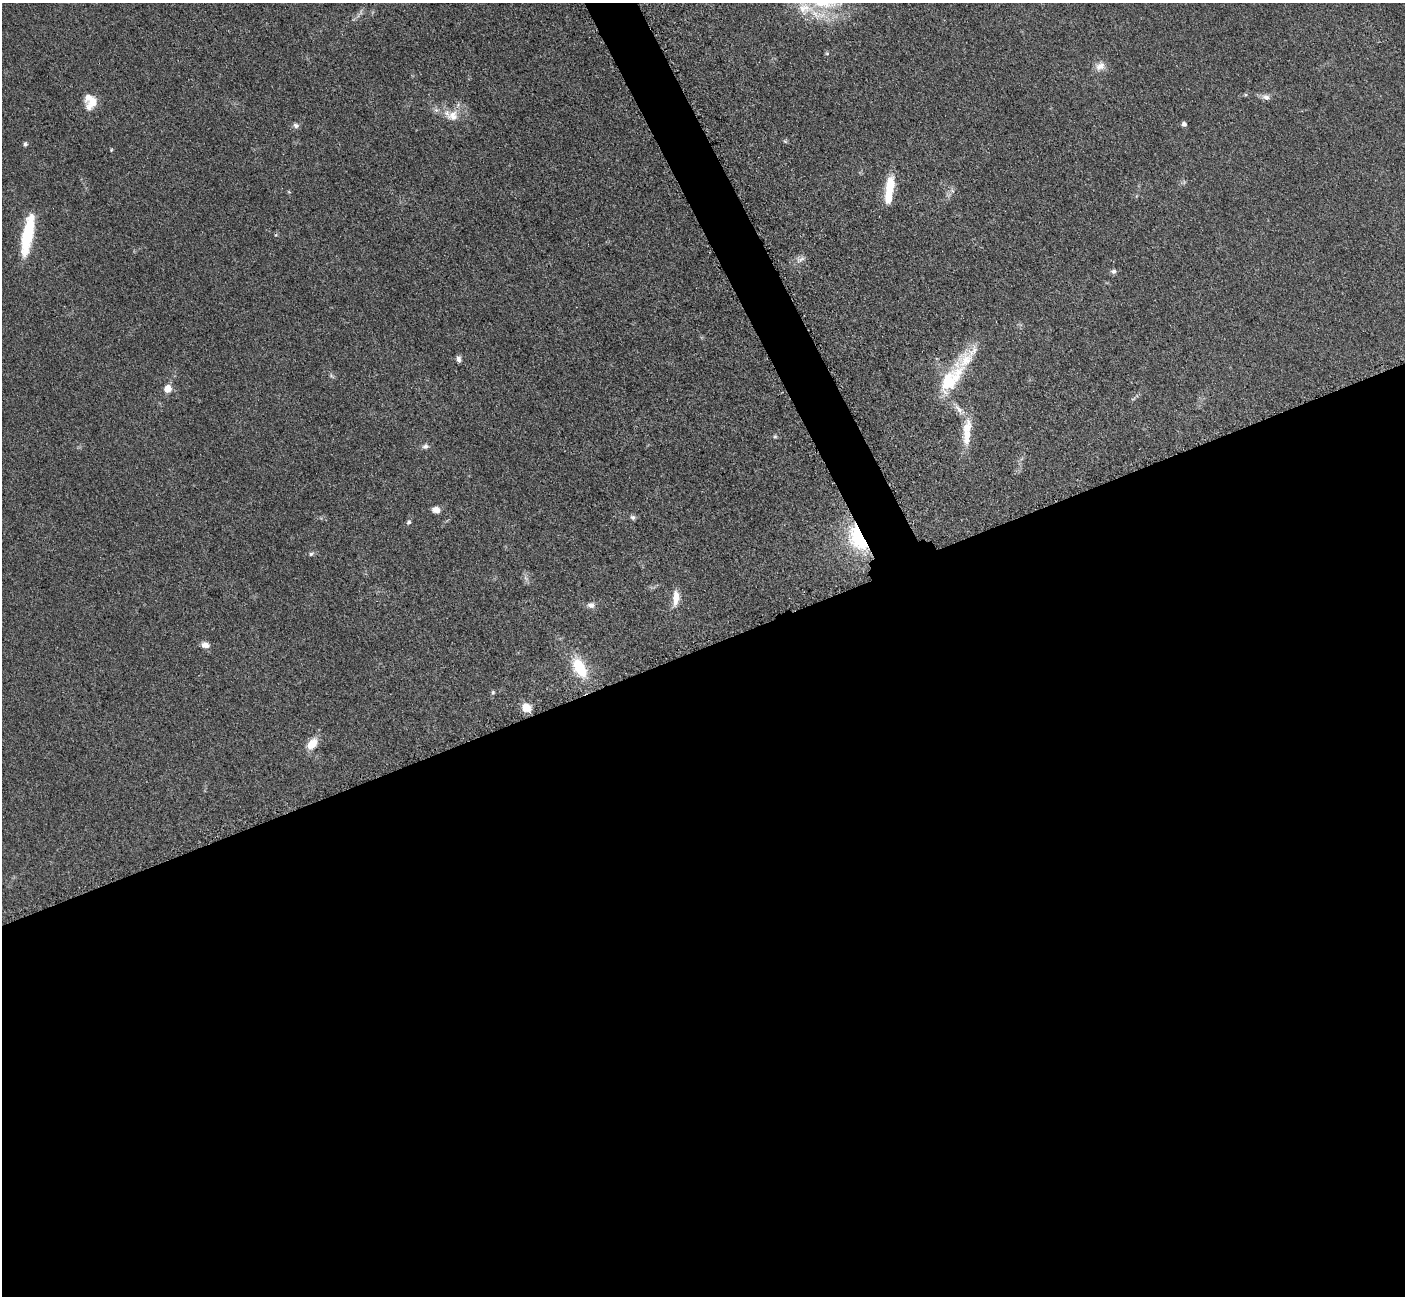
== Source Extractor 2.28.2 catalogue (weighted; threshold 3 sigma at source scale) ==
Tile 15 of 4 x 4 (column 3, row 4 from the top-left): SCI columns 2827-4229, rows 297-1590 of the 5699 x 5661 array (HDU 1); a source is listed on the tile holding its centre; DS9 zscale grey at full resolution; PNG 1407 x 1298 px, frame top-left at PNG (2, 3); no overlay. Shown black and unused: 52% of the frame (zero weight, under 3 of 5 exposures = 4% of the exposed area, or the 3 px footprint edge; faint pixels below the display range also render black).
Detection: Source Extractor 2.28.2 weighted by HDU 2 'WHT'; one run over the whole footprint, this tile lists its part. Background 0.0521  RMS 0.0055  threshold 0.0249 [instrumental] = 3 sigma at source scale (4.5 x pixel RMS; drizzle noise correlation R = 1.50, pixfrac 1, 0.05/0.05 arcsec/px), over >= 5 px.
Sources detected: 42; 4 inside a brighter listed object's ellipse — not listed separately; the other 38 listed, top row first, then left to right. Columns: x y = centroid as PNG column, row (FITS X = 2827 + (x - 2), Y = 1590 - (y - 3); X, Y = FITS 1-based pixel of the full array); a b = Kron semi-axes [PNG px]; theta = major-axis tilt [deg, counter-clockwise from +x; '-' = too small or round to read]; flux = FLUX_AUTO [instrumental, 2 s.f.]
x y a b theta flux
805 8 25 17 -12 15
827 53 5 4 - 0.71
1100 66 14 11 31 4.3
1266 97 11 7 -26 2.6
93 102 24 10 50 6.7
436 110 8 5 -44 1.5
453 116 17 14 32 7.7
1184 124 5 4 - 2
296 125 8 6 -19 1.6
785 141 6 4 -19 0.72
25 144 6 5 - 1.1
111 150 4 3 - 0.46
889 190 34 9 83 17
27 235 41 10 79 33
276 235 5 3 - 0.52
800 259 11 3 36 1.4
1113 271 7 6 - 1.5
458 359 7 5 -82 2
331 376 7 4 -19 0.88
951 379 47 19 54 29
168 389 7 7 - 6.4
959 409 21 6 -51 5.1
775 436 5 5 - 0.76
967 436 38 10 84 12
425 446 8 6 21 1.8
436 510 9 7 -10 3.8
632 517 7 6 - 1.3
409 522 6 5 - 1.1
858 537 23 14 -65 49
311 554 7 5 26 1.1
526 578 9 3 -45 1.1
676 598 20 8 87 6.7
591 605 10 8 0 2.4
205 645 9 7 -16 3.3
579 668 27 14 -63 21
493 692 6 5 - 0.79
526 708 9 8 - 7.6
312 744 14 9 52 8.1
Overlapping masked pixels (flux is a lower limit): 1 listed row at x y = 858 537